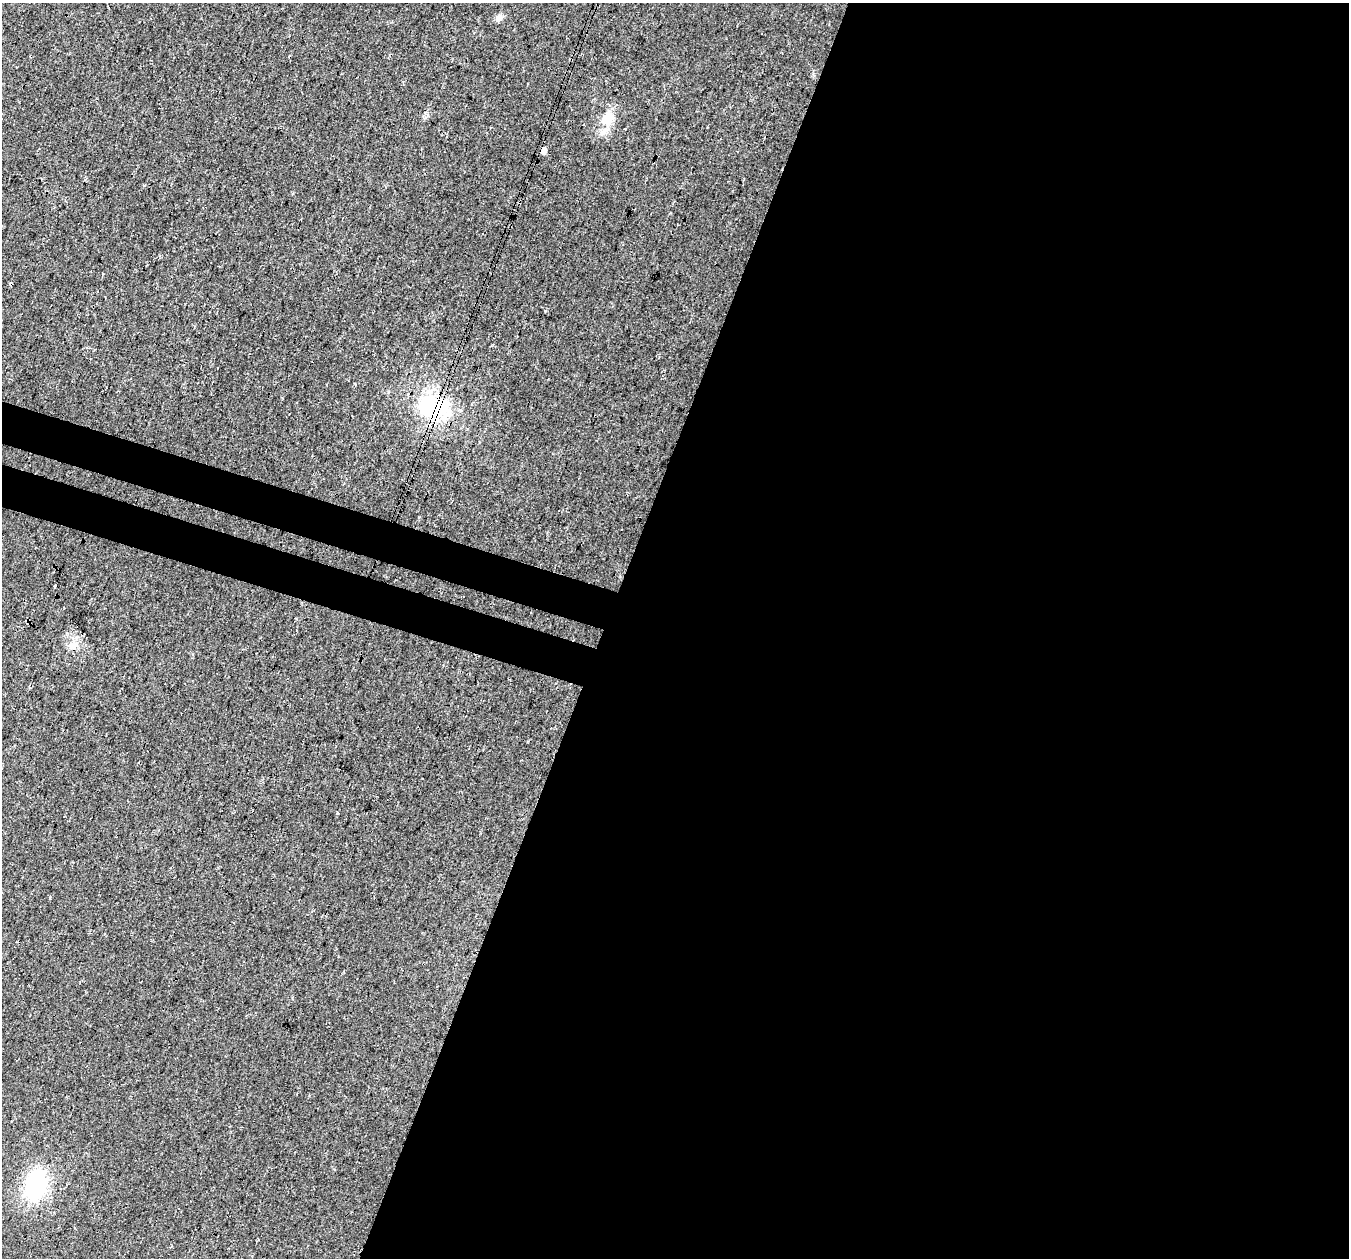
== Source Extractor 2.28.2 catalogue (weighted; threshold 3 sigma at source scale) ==
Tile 12 of 4 x 4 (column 4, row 3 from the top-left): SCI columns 4073-5419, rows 1589-2844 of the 5441 x 5625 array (HDU 1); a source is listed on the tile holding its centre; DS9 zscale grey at full resolution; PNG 1351 x 1260 px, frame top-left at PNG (2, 3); no overlay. Shown black and unused: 58% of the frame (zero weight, under 3 of 4 exposures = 5% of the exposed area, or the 3 px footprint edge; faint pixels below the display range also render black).
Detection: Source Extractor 2.28.2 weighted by HDU 2 'WHT'; one run over the whole footprint, this tile lists its part. Background 0.0374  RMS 0.0076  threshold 0.0344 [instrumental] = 3 sigma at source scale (4.5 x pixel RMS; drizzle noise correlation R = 1.50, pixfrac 1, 0.0396/0.0396 arcsec/px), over >= 5 px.
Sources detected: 10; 2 cosmic-ray / hot-pixel residue — not listed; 1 inside a brighter listed object's ellipse — not listed separately; the other 7 listed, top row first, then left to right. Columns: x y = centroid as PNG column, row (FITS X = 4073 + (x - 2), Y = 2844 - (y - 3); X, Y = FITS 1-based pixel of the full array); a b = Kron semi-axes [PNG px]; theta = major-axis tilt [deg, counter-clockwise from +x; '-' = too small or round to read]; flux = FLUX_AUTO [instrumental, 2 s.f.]
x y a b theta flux
499 18 10 8 35 3.1
607 119 22 16 62 15
434 408 45 29 -13 69
28 621 6 4 66 1.7
73 646 14 8 15 5.5
50 897 4 3 - 1.2
36 1185 28 19 73 78
Overlapping masked pixels (flux is a lower limit): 2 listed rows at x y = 434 408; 28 621